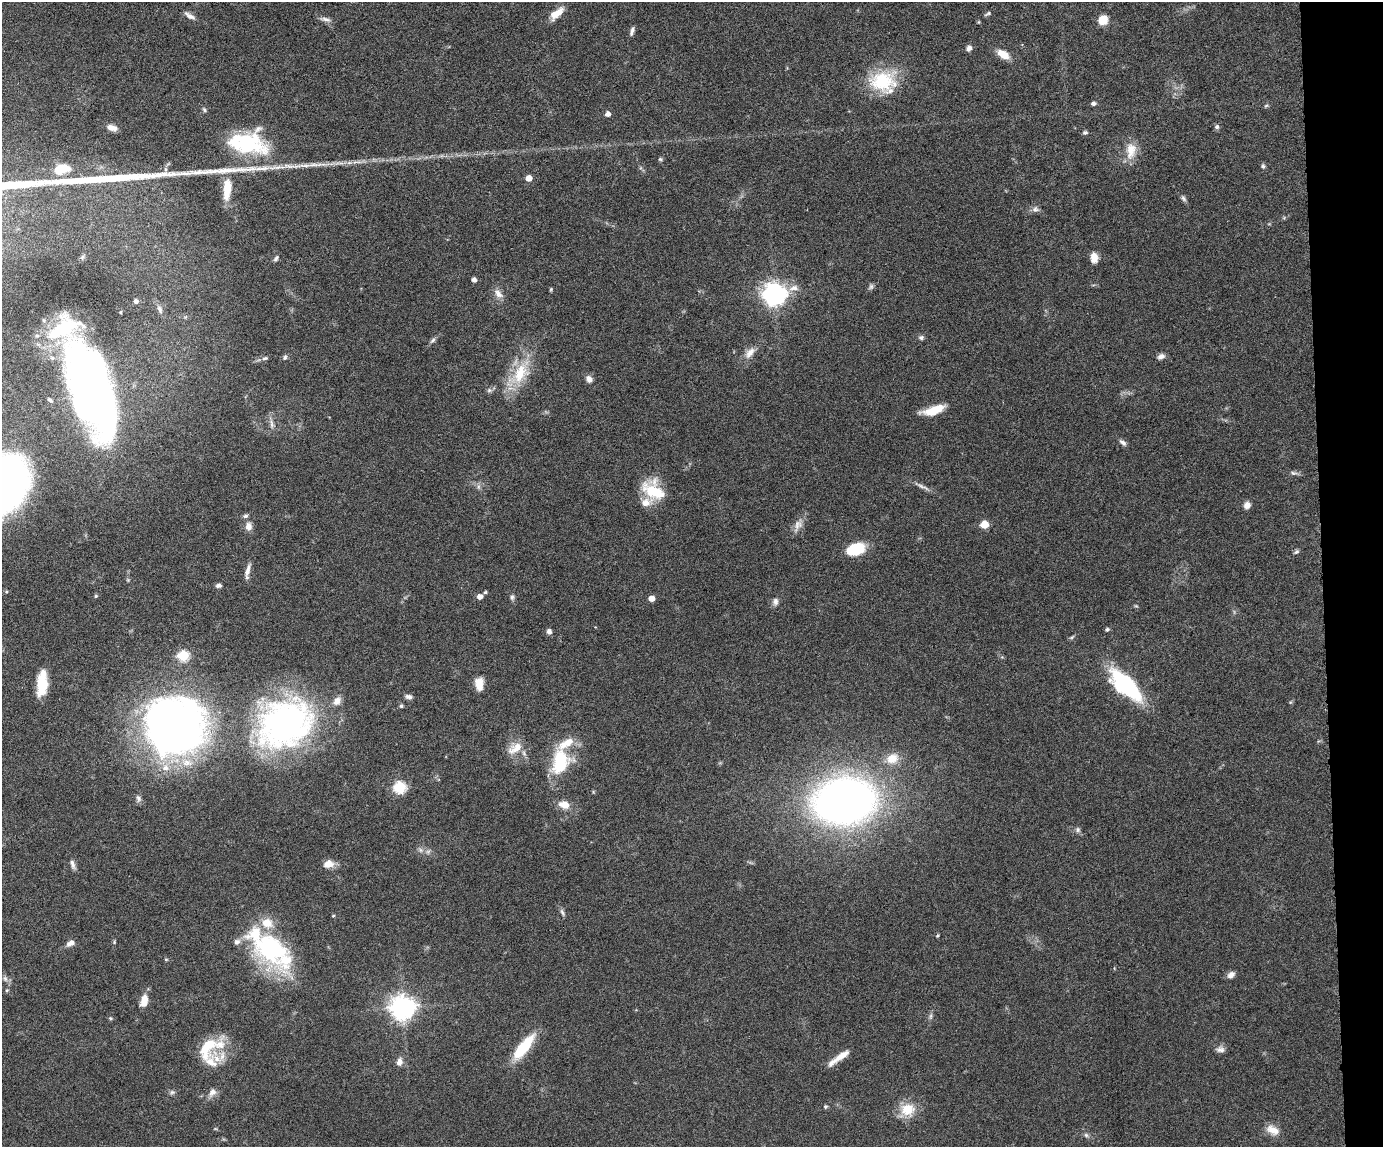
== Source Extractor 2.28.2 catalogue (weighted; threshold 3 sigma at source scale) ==
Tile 9 of 3 x 4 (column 3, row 3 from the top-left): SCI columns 3004-4384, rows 1147-2291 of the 4519 x 4583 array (HDU 1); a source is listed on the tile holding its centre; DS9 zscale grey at full resolution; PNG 1385 x 1149 px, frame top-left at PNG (2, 2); no overlay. Shown black and unused: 4% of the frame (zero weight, under 4 of 8 exposures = <1% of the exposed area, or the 3 px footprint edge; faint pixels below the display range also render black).
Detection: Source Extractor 2.28.2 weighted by HDU 2 'WHT'; one run over the whole footprint, this tile lists its part. Background 0.0445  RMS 0.0037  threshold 0.0153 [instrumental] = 3 sigma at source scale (4.09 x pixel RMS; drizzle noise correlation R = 1.36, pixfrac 0.8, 0.05/0.05 arcsec/px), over >= 5 px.
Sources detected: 135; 3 inside a brighter object's white glare — not listed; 15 inside a brighter listed object's ellipse — not listed separately; the other 117 listed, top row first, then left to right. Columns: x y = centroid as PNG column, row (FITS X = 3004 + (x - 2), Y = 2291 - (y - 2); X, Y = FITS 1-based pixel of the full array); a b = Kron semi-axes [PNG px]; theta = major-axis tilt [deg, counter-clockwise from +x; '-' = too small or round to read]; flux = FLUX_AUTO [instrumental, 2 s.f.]
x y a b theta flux
557 13 19 8 40 4.3
988 13 9 4 29 0.61
190 16 16 6 -32 1.7
326 19 15 6 -10 1.4
1103 20 8 8 - 5.6
632 31 11 4 74 1.1
969 48 7 5 53 1.5
1003 54 13 7 -31 4.9
882 81 35 26 3 19
1093 103 5 4 - 0.98
1266 106 6 4 20 0.45
204 110 7 5 -63 0.62
608 114 5 5 - 1.6
1217 127 7 6 - 0.8
112 128 12 6 -15 2.3
1085 132 6 5 - 0.69
246 144 50 28 -1 30
1131 150 24 13 82 5.7
660 159 6 5 - 0.51
339 163 18 3 0 1.7
1263 166 6 6 - 0.65
61 169 21 11 16 6.6
529 178 5 4 - 4.2
227 189 28 10 84 7.7
1183 198 8 6 -57 0.86
1035 209 10 8 -4 1.3
82 257 7 5 47 0.68
276 258 9 5 62 0.82
1094 258 11 7 -86 3.2
474 280 4 4 - 1.7
871 286 9 6 59 0.83
794 288 15 8 10 2.3
551 289 5 4 - 0.38
774 292 7 6 - 160
498 294 15 9 -46 2.4
136 301 4 4 - 0.85
160 309 11 6 -69 1.2
921 338 7 6 - 0.86
433 340 9 5 45 0.86
750 353 17 9 47 3.1
1161 356 9 6 22 1.5
285 357 7 5 65 0.77
265 358 8 5 11 0.78
520 373 33 19 62 14
589 379 8 7 - 1.9
489 390 7 5 44 0.83
93 397 78 35 -76 210
50 400 7 5 -42 0.74
934 410 23 8 17 7.6
272 424 15 5 -76 1.6
1123 442 10 5 -36 1.1
16 463 7 6 - 6.1
1293 473 9 6 -2 0.98
922 487 22 4 -25 1.7
654 491 30 20 -38 13
1247 505 7 7 - 2.2
245 516 8 5 10 0.73
984 524 5 5 - 10
797 525 20 9 68 2.8
249 526 11 8 89 2.1
856 549 16 10 19 16
1296 552 7 6 - 0.69
248 570 19 6 74 2.1
218 585 6 5 - 1
485 592 4 3 - 0.54
96 596 5 4 - 0.38
479 597 5 5 - 2.1
512 597 8 5 83 0.84
651 598 5 4 - 3.6
775 601 10 7 83 1.4
1136 606 6 3 -18 0.38
1107 629 5 4 - 0.72
549 631 6 5 - 1.3
183 655 6 5 - 30
42 684 23 11 87 9.2
479 684 14 9 -86 4.1
1126 685 33 13 -44 43
409 697 9 6 -13 1.2
401 706 5 4 - 0.67
284 724 74 58 31 100
174 726 57 55 2 230
515 748 22 11 31 5
892 758 17 13 26 5
560 761 31 20 75 18
400 787 6 6 - 38
138 798 10 6 -68 1.1
845 801 41 29 9 290
564 805 11 8 -12 4.3
1078 830 8 7 - 0.92
420 850 7 4 -89 0.76
428 851 7 4 19 0.76
72 864 14 5 -70 1.4
328 864 13 8 15 3.4
562 912 10 4 -68 0.88
333 916 4 4 - 0.36
937 935 5 4 - 0.4
71 943 11 6 30 1.8
270 948 53 32 -46 46
166 959 5 3 - 0.33
1231 975 9 7 34 1.7
5 978 9 6 -63 1.1
7 990 5 4 - 0.42
144 1000 13 7 76 4.4
403 1007 8 8 - 320
930 1016 9 4 81 0.78
110 1018 6 5 - 0.46
219 1045 29 22 36 9
524 1047 32 10 52 14
1220 1049 12 7 -1 1.5
839 1057 28 6 36 4.6
399 1062 10 7 78 2
172 1092 8 6 2 0.82
212 1092 11 8 60 2.1
825 1106 5 5 - 0.57
908 1109 19 17 4 7.6
1273 1130 19 11 -26 3.8
1086 1135 6 6 - 0.75